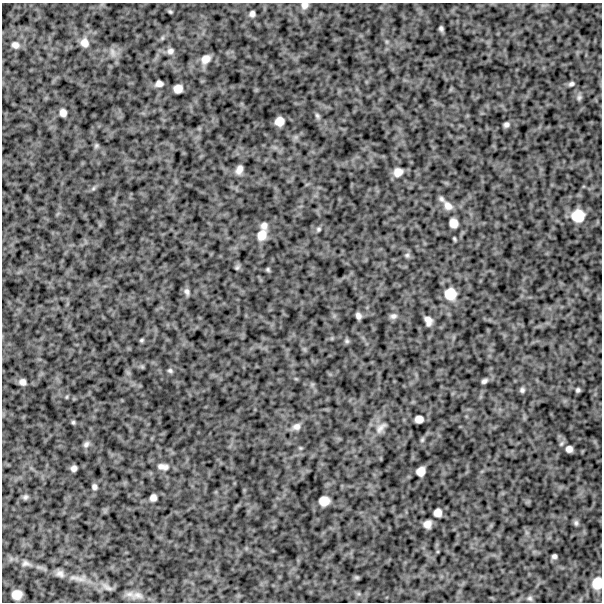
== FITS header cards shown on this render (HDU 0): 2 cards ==
NAXIS1  =                  600
NAXIS2  =                  600

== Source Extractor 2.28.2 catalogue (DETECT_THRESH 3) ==
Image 600 x 600 px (HDU 0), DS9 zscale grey, 1 PNG px = 1 image px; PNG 604 x 604 px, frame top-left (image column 1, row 600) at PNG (2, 3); no overlay
Background 1050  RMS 220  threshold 667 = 3 sigma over >= 5 px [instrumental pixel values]
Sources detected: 74; all 74 listed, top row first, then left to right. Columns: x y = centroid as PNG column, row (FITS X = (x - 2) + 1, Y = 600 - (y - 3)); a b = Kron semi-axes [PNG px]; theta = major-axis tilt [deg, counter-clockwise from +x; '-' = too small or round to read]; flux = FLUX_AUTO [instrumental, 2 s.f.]
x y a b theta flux
305 5 8 7 - 69000
170 12 5 4 - 21000
252 14 5 5 - 50000
441 28 5 4 - 32000
162 38 7 4 72 21000
84 43 11 10 - 120000
15 45 10 8 -22 79000
170 51 9 7 23 59000
112 52 14 6 -67 74000
206 59 12 10 42 140000
159 83 7 5 12 70000
571 84 7 5 19 37000
178 89 8 7 - 120000
579 97 8 6 57 37000
63 113 7 6 - 83000
317 116 9 5 -59 36000
279 121 8 7 - 140000
506 125 5 5 - 43000
96 146 8 5 63 24000
239 170 9 6 68 91000
398 172 10 9 - 130000
93 188 7 4 45 27000
441 199 9 6 -57 40000
448 206 14 10 -46 120000
578 216 12 11 - 300000
453 223 8 7 - 130000
264 225 9 8 - 68000
318 229 7 6 - 27000
262 235 13 10 64 180000
454 239 4 2 - 18000
407 255 7 6 - 33000
237 268 8 5 63 27000
268 269 5 4 - 22000
187 292 10 6 -74 50000
450 294 13 13 - 250000
358 316 6 5 - 55000
393 316 9 7 20 52000
428 321 9 6 -69 95000
141 340 6 4 27 21000
347 341 7 6 - 28000
170 371 7 6 - 30000
484 381 7 4 30 42000
22 382 7 6 - 69000
522 390 5 5 - 35000
578 390 4 4 - 29000
67 397 6 3 89 14000
419 419 7 6 - 100000
73 422 5 4 - 23000
296 427 10 8 22 82000
381 428 21 9 45 120000
422 440 6 5 - 23000
86 444 9 6 46 49000
569 449 6 6 - 73000
161 466 10 8 -17 62000
165 467 9 7 47 53000
74 468 6 5 - 58000
421 471 8 7 - 120000
94 487 7 5 -61 44000
25 497 7 6 - 35000
153 498 6 6 - 76000
324 501 9 8 - 160000
438 513 7 7 - 97000
576 523 8 6 87 34000
427 524 7 7 - 97000
554 556 5 4 - 39000
25 563 11 8 5 59000
60 573 10 8 -31 69000
357 577 8 4 -8 19000
74 578 22 5 -5 130000
597 583 13 11 79 220000
107 587 16 6 -32 65000
17 595 9 8 - 160000
138 595 18 10 1 130000
530 598 8 6 -33 37000
At the frame edge (FLAGS 8, measured only in part): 2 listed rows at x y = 305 5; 597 583